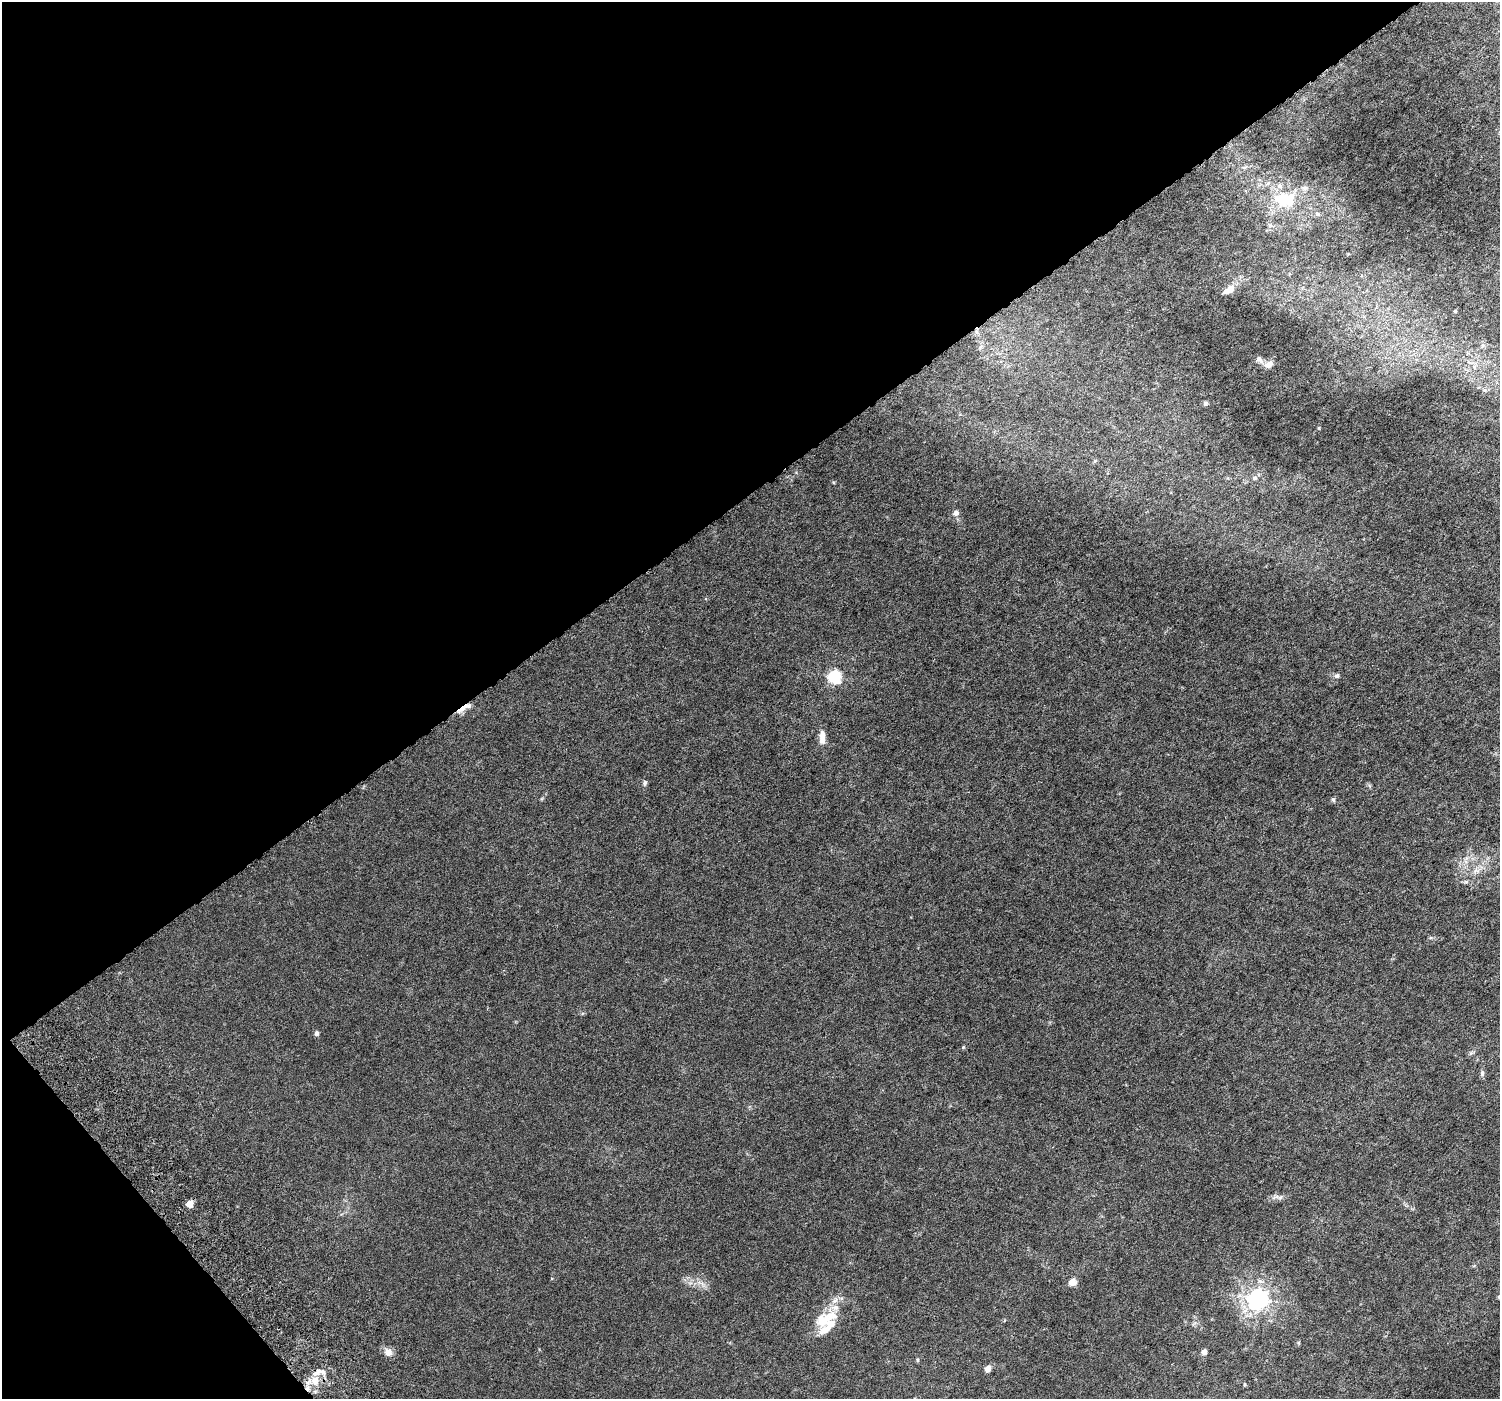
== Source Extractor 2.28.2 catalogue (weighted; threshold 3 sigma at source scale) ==
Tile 5 of 4 x 4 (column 1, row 2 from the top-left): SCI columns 98-1595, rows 3018-4414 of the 6193 x 6098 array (HDU 1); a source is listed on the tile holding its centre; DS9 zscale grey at full resolution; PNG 1502 x 1401 px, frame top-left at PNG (2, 2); no overlay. Shown black and unused: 38% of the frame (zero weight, under 5 of 10 exposures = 6% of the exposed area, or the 3 px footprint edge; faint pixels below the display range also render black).
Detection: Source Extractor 2.28.2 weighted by HDU 2 'WHT'; one run over the whole footprint, this tile lists its part. Background 0.00148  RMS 8.0e-04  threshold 0.00325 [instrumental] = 3 sigma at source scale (4.09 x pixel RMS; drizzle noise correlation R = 1.36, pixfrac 0.8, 0.0396/0.0396 arcsec/px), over >= 5 px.
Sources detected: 40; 6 inside a brighter listed object's ellipse — not listed separately; the other 34 listed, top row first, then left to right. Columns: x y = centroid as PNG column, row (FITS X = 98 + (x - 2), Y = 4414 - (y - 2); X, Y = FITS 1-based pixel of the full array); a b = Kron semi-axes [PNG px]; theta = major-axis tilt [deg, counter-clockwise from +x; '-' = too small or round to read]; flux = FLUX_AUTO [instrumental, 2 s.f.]
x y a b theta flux
1245 167 8 4 1 0.14
1305 188 6 6 - 0.17
1282 198 27 18 -38 2.5
1317 214 6 5 - 0.12
1229 290 19 9 33 0.65
1455 311 3 3 - 0.075
1259 360 12 7 -42 0.28
1269 364 11 8 19 0.41
1205 403 5 5 - 0.16
1319 428 5 3 - 0.052
1255 478 7 5 42 0.15
956 513 7 7 - 0.27
1337 676 6 5 - 0.18
835 677 6 6 - 9
461 709 19 6 24 0.6
822 738 17 7 89 0.6
645 783 7 5 87 0.14
1333 800 6 4 78 0.13
317 1033 6 5 - 0.16
963 1047 5 4 - 0.072
1482 1073 8 5 90 0.15
1280 1197 7 4 19 0.15
190 1204 5 4 - 1.1
1072 1282 9 8 - 0.43
1259 1299 7 7 - 41
835 1301 11 6 41 0.35
821 1320 24 21 -79 1.5
388 1352 10 9 - 0.45
1204 1352 4 4 - 0.47
917 1360 5 4 - 0.086
988 1368 8 6 50 0.33
322 1371 15 7 -16 0.45
315 1380 11 10 - 0.91
1245 1384 5 3 - 0.065
Overlapping masked pixels (flux is a lower limit): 2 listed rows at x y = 461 709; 322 1371